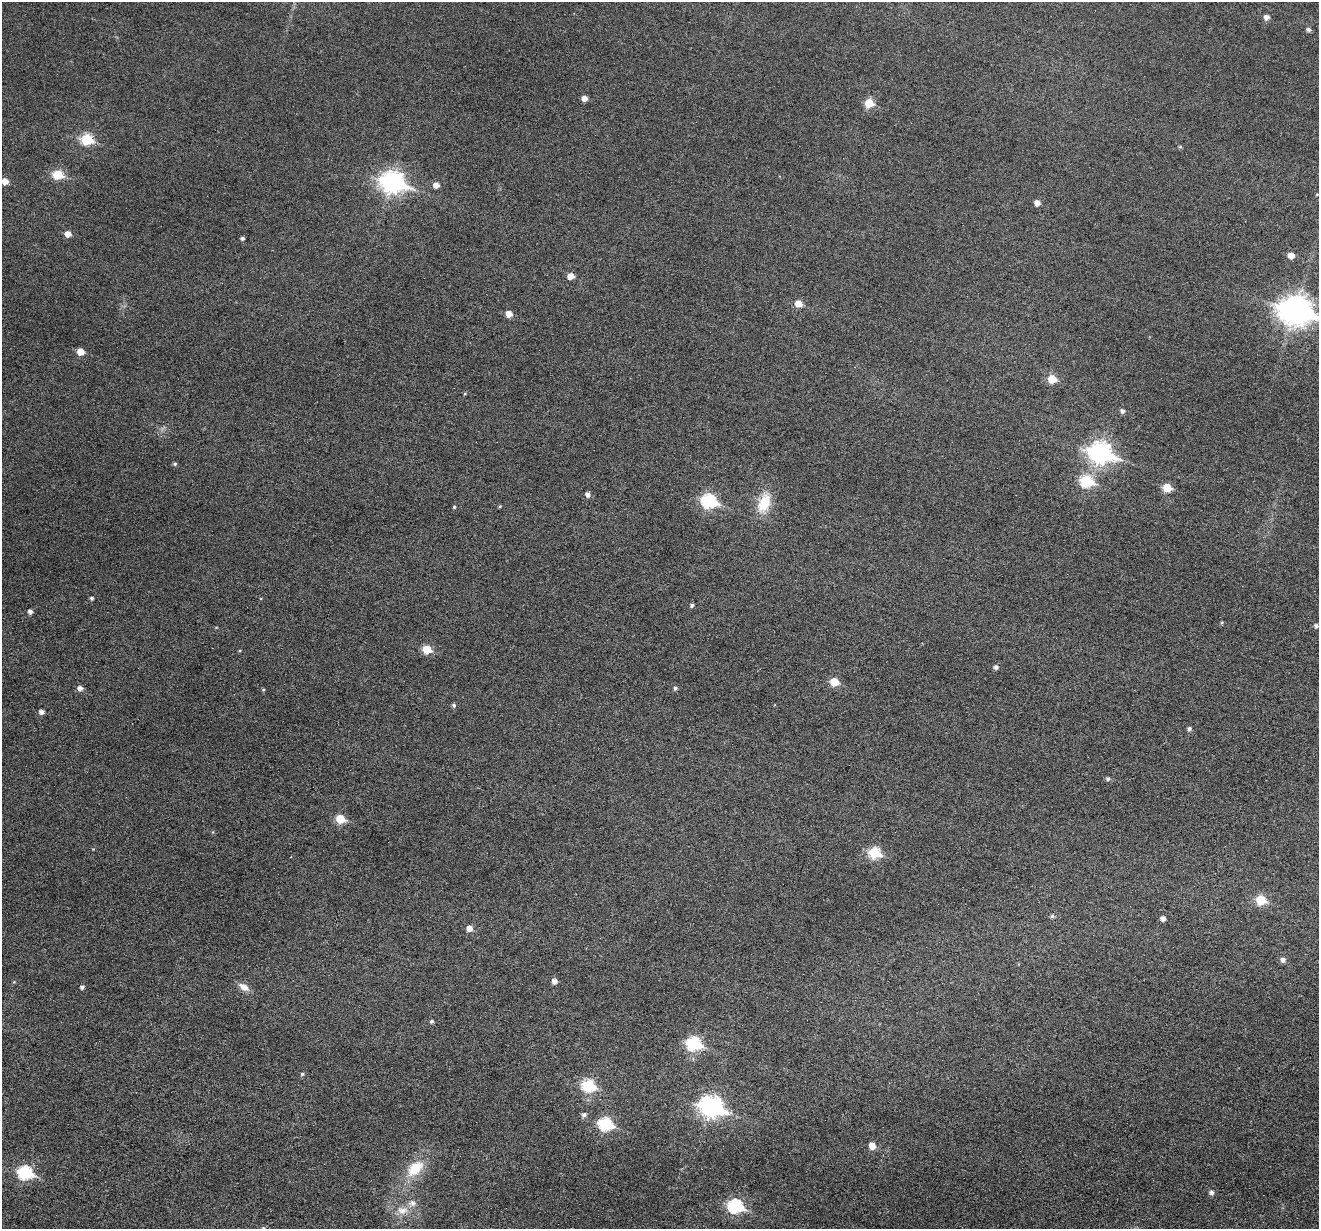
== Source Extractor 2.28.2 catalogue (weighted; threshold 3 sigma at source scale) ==
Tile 7 of 4 x 4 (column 3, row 2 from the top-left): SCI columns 2640-3956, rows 2708-3934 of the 5274 x 5288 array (HDU 1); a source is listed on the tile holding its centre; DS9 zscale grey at full resolution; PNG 1321 x 1231 px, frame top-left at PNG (2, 2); no overlay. Nothing masked; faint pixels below the display range render black.
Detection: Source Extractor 2.28.2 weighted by HDU 2 'WHT'; one run over the whole footprint, this tile lists its part. Background 0.0427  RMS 0.0053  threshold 0.0218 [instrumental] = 3 sigma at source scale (4.09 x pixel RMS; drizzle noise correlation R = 1.36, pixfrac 0.8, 0.05/0.05 arcsec/px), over >= 5 px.
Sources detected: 70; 1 inside a brighter listed object's ellipse — not listed separately; the other 69 listed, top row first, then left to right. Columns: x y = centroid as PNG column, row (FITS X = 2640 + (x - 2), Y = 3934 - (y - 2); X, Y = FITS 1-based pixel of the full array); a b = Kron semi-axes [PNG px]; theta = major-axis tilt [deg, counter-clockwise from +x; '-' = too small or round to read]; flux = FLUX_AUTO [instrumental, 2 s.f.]
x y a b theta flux
1266 17 5 5 - 2.5
1309 29 5 5 - 1.4
584 98 5 5 - 2.9
869 103 6 6 - 14
87 139 7 6 - 30
1180 147 5 4 - 0.67
58 174 6 6 - 18
5 181 5 5 - 4.6
392 182 10 8 -16 270
436 185 6 5 - 3.3
1317 194 4 3 - 0.43
1037 203 5 5 - 3.4
68 234 5 5 - 3.8
242 238 4 4 - 1.1
1291 255 6 5 - 4.6
571 276 6 5 - 4.1
798 303 6 5 - 5.7
1295 310 13 10 -14 640
509 314 5 5 - 4.6
80 352 5 5 - 5.9
1052 379 6 5 - 11
1123 411 5 5 - 1.5
1100 453 11 8 -18 250
175 464 5 4 - 0.75
1086 481 7 6 - 37
1167 487 6 5 - 12
588 494 5 5 - 2
709 501 8 7 - 69
764 503 28 16 71 13
500 506 5 3 - 0.46
454 507 4 3 - 0.53
92 598 4 4 - 0.99
692 605 4 4 - 1
30 611 4 4 - 1.9
1222 622 5 3 - 0.49
1316 626 6 5 - 1.3
427 649 6 5 - 14
996 667 5 5 - 1.5
834 682 6 5 - 13
80 688 6 5 - 2.3
675 688 5 5 - 0.99
263 690 5 3 - 0.46
454 705 5 5 - 1
41 712 5 5 - 2
1189 728 5 5 - 1.2
1108 779 5 5 - 1.1
340 819 6 5 - 14
874 853 7 6 - 32
1261 900 6 6 - 19
1052 916 5 5 - 0.98
1163 918 5 5 - 2.1
469 928 6 6 - 3.6
1283 960 5 5 - 2
554 981 5 5 - 2.6
82 987 5 4 - 1.3
244 987 12 8 -34 4
432 1021 5 4 - 0.84
694 1044 8 7 - 55
302 1074 5 4 - 0.81
588 1085 7 6 - 42
711 1107 11 8 -23 230
584 1115 6 5 - 1.5
605 1124 8 6 -17 53
872 1146 6 6 - 5.6
415 1168 24 14 43 14
25 1173 8 7 - 58
1212 1193 5 5 - 1.6
735 1206 8 7 - 68
402 1210 17 11 -1 6
Isophote crosses this tile's border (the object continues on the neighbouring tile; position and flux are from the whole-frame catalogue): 1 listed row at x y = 1295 310